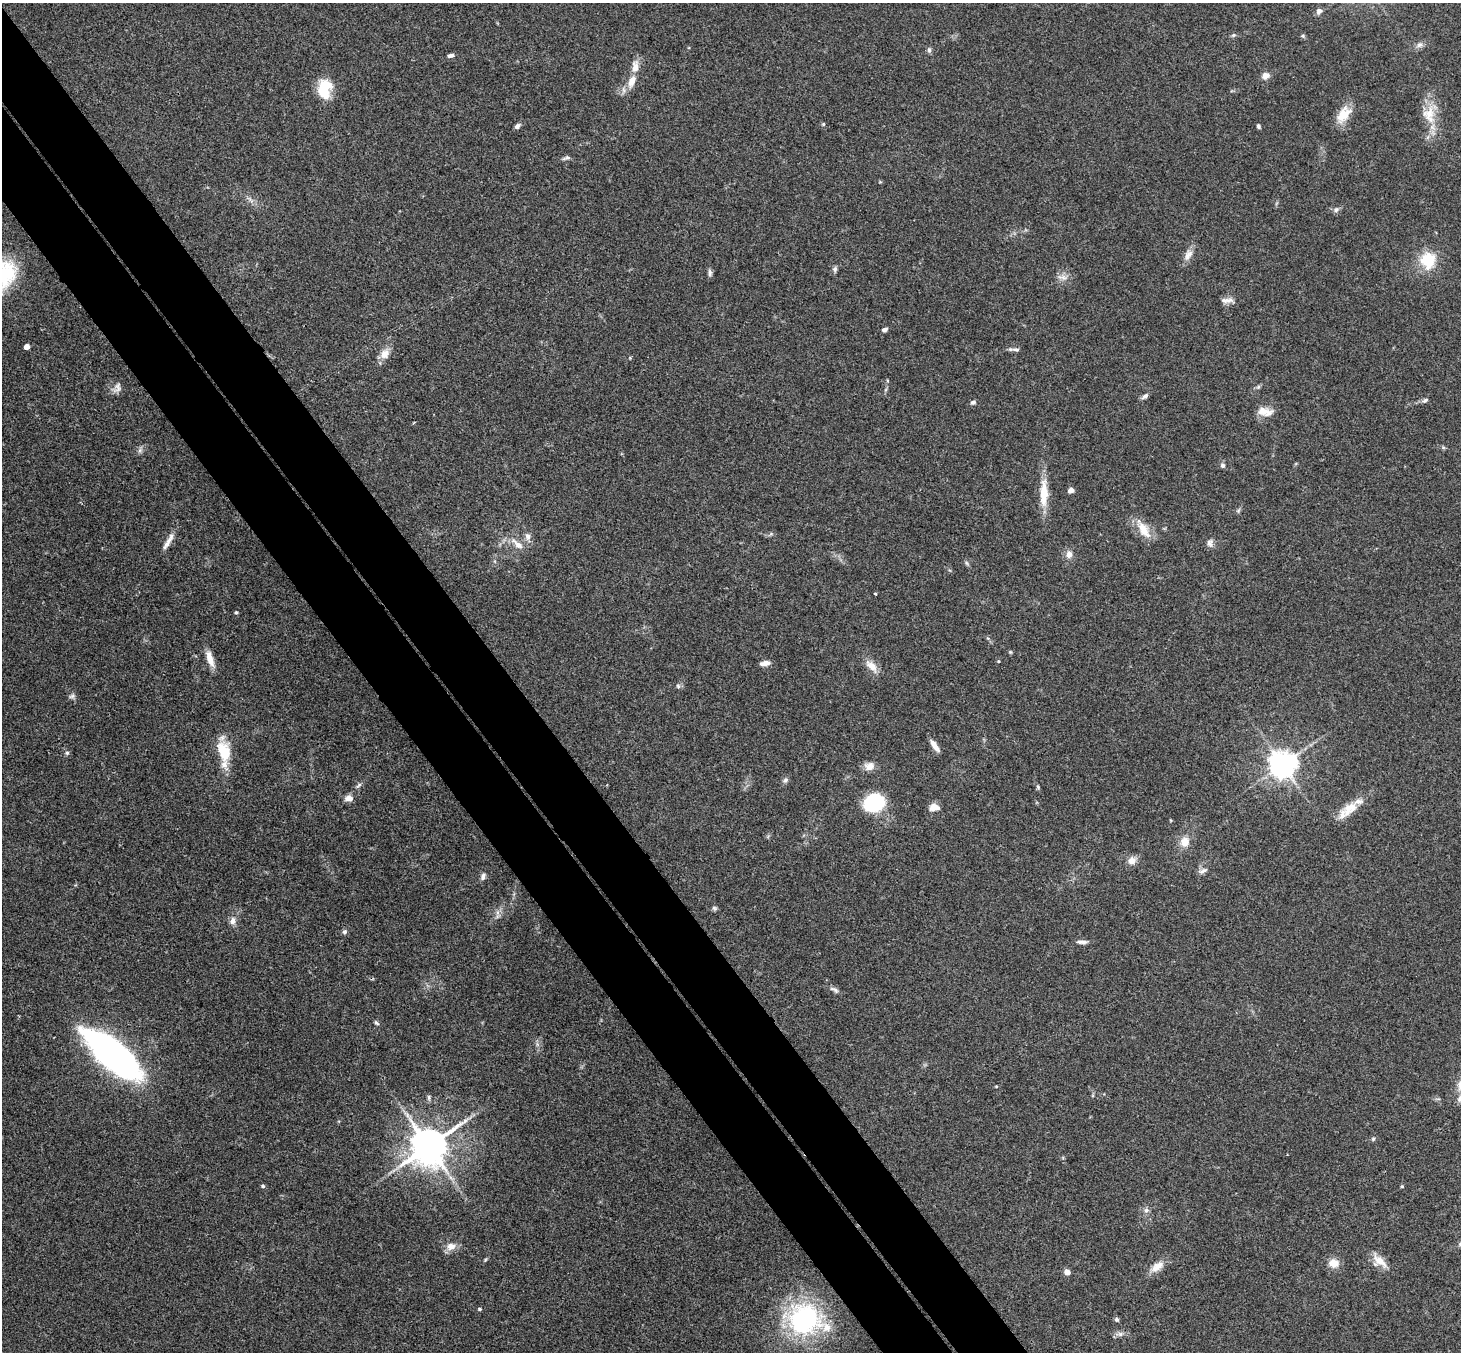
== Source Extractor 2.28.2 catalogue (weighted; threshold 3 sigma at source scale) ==
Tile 11 of 4 x 4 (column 3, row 3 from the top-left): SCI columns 2974-4432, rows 1681-3030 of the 5942 x 5923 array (HDU 1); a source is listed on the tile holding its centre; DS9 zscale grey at full resolution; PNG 1463 x 1354 px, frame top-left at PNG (2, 3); no overlay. Shown black and unused: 9% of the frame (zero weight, under 3 of 4 exposures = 6% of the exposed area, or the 3 px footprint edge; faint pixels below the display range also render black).
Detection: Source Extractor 2.28.2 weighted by HDU 2 'WHT'; one run over the whole footprint, this tile lists its part. Background 0.168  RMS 0.0077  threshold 0.0348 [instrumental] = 3 sigma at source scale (4.5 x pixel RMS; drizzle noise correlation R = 1.50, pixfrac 1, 0.05/0.05 arcsec/px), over >= 5 px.
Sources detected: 101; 4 inside a brighter listed object's ellipse — not listed separately; the other 97 listed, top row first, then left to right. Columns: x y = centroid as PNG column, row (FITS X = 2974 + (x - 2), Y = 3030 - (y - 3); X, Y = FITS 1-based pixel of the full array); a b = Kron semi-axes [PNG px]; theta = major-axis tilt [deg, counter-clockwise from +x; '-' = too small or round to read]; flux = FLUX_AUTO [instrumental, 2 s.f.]
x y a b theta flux
1319 11 8 6 68 3.1
1233 35 5 5 - 1.3
1303 36 6 4 5 1.1
1419 45 10 7 29 3.2
929 50 7 5 -89 1.9
451 55 8 5 12 2.2
1266 76 9 7 26 4.7
632 81 17 9 64 8.9
324 89 22 14 86 24
1343 114 25 13 54 14
1429 114 27 18 -82 19
823 124 4 4 - 0.9
517 126 7 5 39 2.3
1258 126 6 4 -70 1.4
566 158 12 4 15 2
250 200 13 4 -50 2.8
1336 210 8 6 39 2.3
1188 255 16 10 63 6.1
1428 260 23 21 -86 23
835 269 8 6 75 2
710 273 10 5 -81 2.2
1062 277 16 7 -10 4.6
1227 300 19 7 0 4.5
884 330 6 5 - 2.1
27 347 4 4 - 7.2
1016 349 12 5 -6 2.5
384 354 15 11 48 7.5
1258 387 6 5 - 1.3
117 388 15 11 55 4.7
1145 396 11 5 39 2.3
1425 400 9 5 32 1.7
973 402 7 5 22 2
1265 411 22 11 -7 8.8
1443 447 6 4 -19 1.1
140 450 8 5 46 2.2
1223 465 6 6 - 2
1071 490 5 5 - 5
1044 493 36 10 89 18
1238 510 7 4 45 1.3
1143 529 28 11 -59 14
528 536 11 7 -83 3.9
168 542 24 6 58 6.2
1210 543 11 8 84 3.3
517 544 23 8 -40 8.2
1069 554 9 7 -88 4.9
967 563 7 4 -70 1.3
875 594 3 3 - 1.5
236 612 5 4 - 1.1
1010 652 5 5 - 0.9
210 659 21 8 -72 8.8
998 661 4 4 - 0.74
765 663 11 5 9 4.8
871 666 20 10 -47 8.2
678 686 6 6 - 1.6
72 696 9 6 2 2.1
935 746 15 5 -55 6
224 752 30 13 -78 25
67 753 6 5 - 1.5
1282 764 8 8 - 1000
869 766 11 9 9 6.6
785 780 9 5 45 2
359 785 9 4 36 1.7
1038 787 6 5 - 1.1
349 798 11 8 6 4.8
874 802 19 16 26 61
934 807 11 7 7 7.3
1350 809 26 14 39 15
1170 820 5 3 - 0.6
1185 842 12 10 71 8.9
1132 860 11 9 28 5.7
1203 871 14 6 24 3
483 876 10 6 67 2.7
714 908 7 5 -17 1.5
497 913 10 5 -90 2.8
233 921 9 8 - 4.4
344 932 7 6 - 1.7
1082 942 15 4 1 3.2
834 990 14 5 -29 2.8
376 1023 8 5 -44 1.5
113 1054 57 20 -42 330
996 1086 5 3 - 0.72
429 1098 8 5 -87 1.6
1460 1099 11 8 35 4.7
1373 1139 5 5 - 1.2
429 1146 11 10 - 2400
263 1186 4 4 - 1.6
1402 1186 4 4 - 0.92
1146 1210 8 7 - 2.6
451 1246 13 10 10 6.8
485 1260 5 4 - 0.9
1379 1261 23 12 -42 10
1334 1263 13 11 -12 8.4
1157 1267 20 10 34 8.9
1067 1272 5 5 - 5.8
480 1309 4 4 - 1.4
804 1319 40 35 -7 110
1117 1319 6 5 - 1.7
Isophote crosses this tile's border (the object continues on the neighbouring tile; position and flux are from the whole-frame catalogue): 1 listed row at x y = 1460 1099